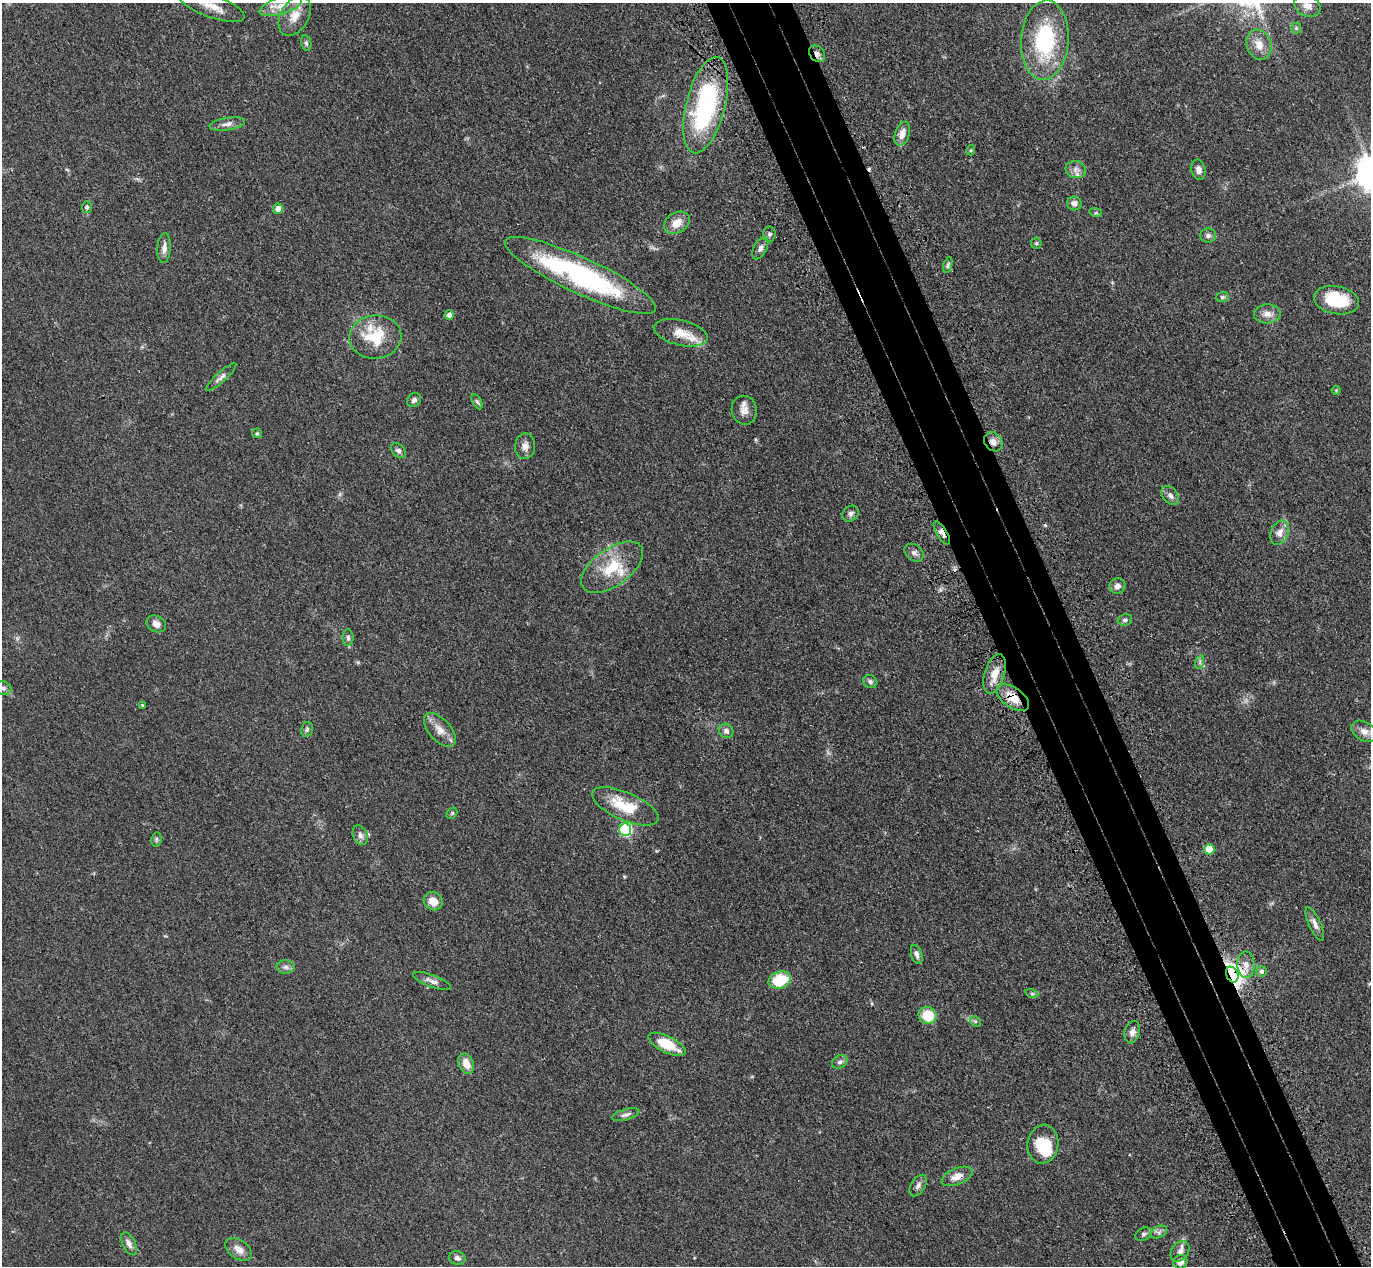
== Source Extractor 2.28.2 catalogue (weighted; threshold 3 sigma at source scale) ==
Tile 6 of 4 x 4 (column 2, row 2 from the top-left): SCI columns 1457-2825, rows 2884-4147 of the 5650 x 5635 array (HDU 1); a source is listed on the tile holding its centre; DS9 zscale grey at full resolution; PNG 1373 x 1268 px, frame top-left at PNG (2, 3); each listed source drawn as its Kron ellipse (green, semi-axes under 4 px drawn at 4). Shown black and unused: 6% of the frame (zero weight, under 3 of 4 exposures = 6% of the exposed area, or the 3 px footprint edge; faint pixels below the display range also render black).
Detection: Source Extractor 2.28.2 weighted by HDU 2 'WHT'; one run over the whole footprint, this tile lists its part. Background 0.0388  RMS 0.0049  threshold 0.0222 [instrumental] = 3 sigma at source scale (4.5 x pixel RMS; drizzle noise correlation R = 1.50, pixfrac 1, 0.05/0.05 arcsec/px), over >= 5 px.
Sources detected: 101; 1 inside a brighter object's white glare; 2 cosmic-ray / hot-pixel residue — neither listed nor drawn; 3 inside a brighter listed object's ellipse — not listed separately; the other 95 listed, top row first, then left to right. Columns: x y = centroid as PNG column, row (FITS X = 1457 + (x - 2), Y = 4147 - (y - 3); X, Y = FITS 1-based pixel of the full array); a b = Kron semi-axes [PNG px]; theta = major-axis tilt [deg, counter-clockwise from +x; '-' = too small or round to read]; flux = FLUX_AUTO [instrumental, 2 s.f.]
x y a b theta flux
212 6 35 11 -20 9.4
281 6 22 8 17 7
1307 6 14 10 -29 3.9
295 16 21 14 60 7.7
1296 28 5 5 - 0.72
1045 40 40 23 86 45
306 43 8 5 -79 0.98
1259 45 15 12 -69 5.9
817 54 9 7 -50 1.7
706 105 49 19 76 68
227 124 18 6 9 2.8
902 134 12 7 71 4.4
971 150 5 3 - 0.45
1076 170 10 8 -13 2.7
1199 170 10 7 -76 2.7
1074 203 7 7 - 2.3
87 207 6 5 - 1.1
278 209 5 5 - 3.1
1096 213 6 4 -17 0.74
677 223 14 10 32 6
769 234 7 6 - 1
1208 236 8 7 - 1.5
1036 243 5 5 - 0.77
164 248 15 7 86 2.7
760 248 12 6 62 2.1
948 265 8 4 73 0.81
580 275 83 18 -25 90
1222 297 7 5 1 0.88
1336 300 23 14 -11 19
1267 314 13 9 3 3.6
449 315 4 4 - 2
681 333 27 12 -13 8
375 337 26 21 5 18
221 377 20 5 42 2
1336 390 4 4 - 0.47
414 400 8 6 43 1.6
477 402 8 4 -61 0.88
744 410 14 13 - 3.9
257 433 5 5 - 0.65
993 442 10 8 -48 3
525 446 13 10 85 3.2
398 451 8 6 -48 1.5
1170 495 10 7 -52 2.1
851 513 9 7 38 1.5
942 533 13 5 -59 3.4
1280 533 12 8 68 3.9
914 553 10 8 -37 2
612 567 35 18 35 17
1117 586 8 7 - 2.7
1125 620 7 5 15 1.3
156 624 10 8 -31 3.3
348 638 8 5 -87 1.1
1200 662 7 4 72 0.97
995 674 20 10 74 7.1
870 682 7 6 - 1.2
3 688 8 6 -18 1.5
1013 698 18 10 -35 9.3
142 705 3 3 - 0.5
307 729 8 6 80 1.1
440 730 20 11 -48 5.5
726 731 8 6 -44 2.1
1364 731 14 9 -30 3.6
625 806 36 14 -23 17
452 813 6 4 45 0.66
625 830 6 6 - 49
360 835 10 7 -64 2
156 839 7 5 82 0.91
1209 849 5 5 - 13
433 901 10 9 - 5.4
1315 924 18 6 -66 2.6
917 955 10 5 -73 1.7
1246 965 13 8 -88 3.7
286 967 9 7 0 1.7
1261 971 5 5 - 1.4
1232 975 8 6 -65 370
780 980 11 8 17 18
432 981 20 6 -20 2.6
1032 994 7 4 -19 0.72
927 1015 9 8 - 13
975 1021 6 4 -44 0.78
1132 1032 11 7 74 2.5
667 1044 20 8 -26 13
840 1062 8 6 28 1.4
466 1064 10 7 -66 5.6
626 1115 14 5 17 1.8
1043 1144 19 15 83 13
957 1176 16 8 22 4.4
918 1186 12 7 58 2
1159 1232 9 5 25 1.5
1143 1234 8 6 31 1.4
129 1244 12 6 -63 2.4
239 1249 15 9 -34 4.1
1180 1251 11 8 54 2.5
457 1258 8 6 -18 1.9
1180 1262 7 7 - 3.5
Overlapping masked pixels (flux is a lower limit): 6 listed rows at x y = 817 54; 993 442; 942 533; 1013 698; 1232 975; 957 1176
Isophote crosses this tile's border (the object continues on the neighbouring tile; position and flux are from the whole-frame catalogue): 4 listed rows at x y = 212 6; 281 6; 1307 6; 3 688